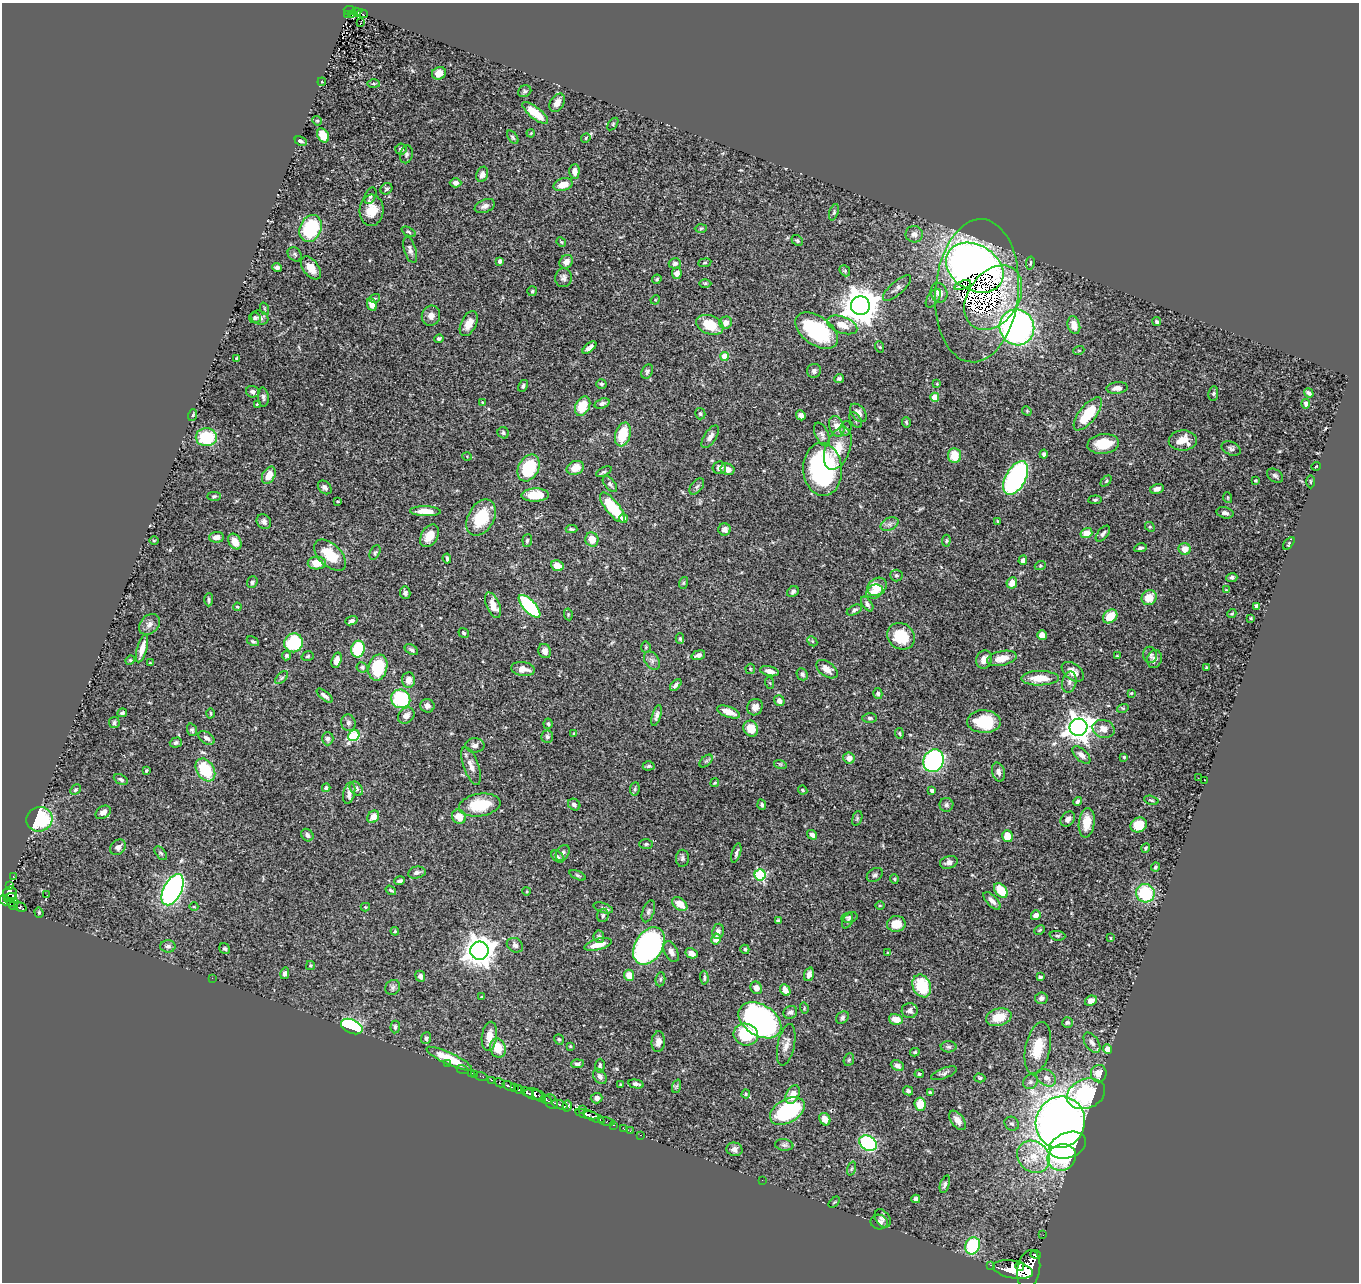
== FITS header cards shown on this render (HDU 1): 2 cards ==
NAXIS1  =                 1357
NAXIS2  =                 1280

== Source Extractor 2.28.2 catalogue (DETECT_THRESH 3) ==
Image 1357 x 1280 px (HDU 1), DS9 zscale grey, 1 PNG px = 1 image px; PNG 1361 x 1284 px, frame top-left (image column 1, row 1280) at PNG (2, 3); each listed source drawn as its Kron ellipse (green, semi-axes under 4 px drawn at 4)
Background 0.454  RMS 0.022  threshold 0.0651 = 3 sigma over >= 5 px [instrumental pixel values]
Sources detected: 476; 1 with non-positive FLUX_AUTO (blend fragments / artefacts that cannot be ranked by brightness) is neither listed nor drawn; the other 475 listed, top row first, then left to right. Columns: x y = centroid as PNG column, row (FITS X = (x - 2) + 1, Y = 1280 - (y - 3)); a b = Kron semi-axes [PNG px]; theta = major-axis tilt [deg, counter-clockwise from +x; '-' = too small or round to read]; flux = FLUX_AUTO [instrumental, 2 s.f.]
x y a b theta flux
350 10 6 4 -7 81
356 12 5 3 - 42
352 14 3 2 - 9.1
362 14 5 3 - 9.8
347 15 2 2 - 3.8
360 23 3 2 - 0.93
439 73 7 6 - 15
322 82 4 3 - 1.2
373 84 6 3 0 1.8
525 91 7 5 30 2.9
557 103 10 6 59 11
535 113 16 5 -39 31
317 121 5 4 - 1.8
613 124 7 4 54 1.7
531 133 4 3 - 1.3
323 135 7 5 -62 26
513 137 7 4 -53 2.9
586 138 5 4 - 1.6
301 141 6 3 -25 3.5
401 149 5 5 - 4.4
406 154 9 6 76 3.8
574 171 7 5 88 7.9
482 174 8 5 69 6.7
456 183 6 4 1 6.1
563 185 10 6 15 17
386 189 6 5 - 3
370 196 9 5 66 3.6
485 206 10 6 22 6.3
371 210 15 12 87 26
834 212 9 4 72 2.4
310 228 14 10 65 98
701 228 6 4 2 2
409 232 8 4 -28 2.1
914 234 9 8 - 7.6
797 240 6 5 - 2.2
561 242 5 4 - 1.5
410 250 13 6 -73 6
295 254 8 6 -48 3.2
500 261 4 3 - 3.8
566 262 7 6 - 9.1
675 263 6 5 - 3.7
705 263 6 3 8 1.5
1030 263 7 3 79 1.8
277 267 4 4 - 4.7
311 268 13 7 -53 17
975 268 30 22 -30 1200
845 271 6 4 -49 2
677 273 6 5 - 9.3
563 278 9 8 - 5.6
657 279 5 4 - 2.2
705 283 6 4 0 1.7
962 285 9 3 18 0.9
897 288 18 6 41 7
532 291 5 5 - 2.2
977 291 72 41 85 210
939 293 10 8 -72 15
375 298 5 3 - 1.9
933 298 10 6 56 4.2
993 298 35 25 55 78
655 300 5 4 - 1.3
372 305 6 4 -65 12
860 306 9 9 - 3500
265 309 6 4 -71 2.1
431 316 10 9 - 9.6
255 318 6 5 - 3.3
260 318 9 6 -21 4.9
1157 322 4 3 - 2.4
726 323 6 6 - 8.9
469 324 13 7 64 14
710 325 14 9 -22 36
842 325 16 8 -20 18
1074 325 9 6 -73 15
1017 327 18 17 - 500
817 331 24 14 -35 110
439 339 4 3 - 3.4
880 347 6 3 -71 1.2
589 348 8 4 39 6.2
1079 350 5 3 - 1.3
725 356 4 4 - 34
237 358 4 3 - 2.5
647 371 7 5 65 3.1
814 371 7 6 - 4.2
839 379 5 4 - 4.3
601 384 5 4 - 3
937 384 3 3 - 1.3
523 386 6 4 59 3.3
1117 388 10 6 6 8.5
253 392 7 5 -18 5.5
1309 393 5 3 - 3.3
1213 394 7 5 82 2.3
263 397 10 5 -85 3.8
935 397 4 4 - 29
482 402 4 4 - 1.4
602 403 8 5 20 4.7
257 404 3 2 - 1.4
1306 404 4 4 - 4.6
583 406 10 7 63 33
1027 411 5 4 - 1.4
858 413 10 7 -52 8.3
700 414 6 5 - 2.5
1088 414 20 8 52 56
193 415 6 3 72 1.8
801 415 5 4 - 5.9
856 420 8 5 -59 3.4
906 422 5 3 - 2.3
837 426 11 7 -70 13
846 428 7 5 76 3.2
503 433 6 5 - 3.1
623 434 12 7 73 42
822 435 13 6 -65 5.4
206 437 11 9 0 66
710 437 13 6 57 8.2
1183 440 14 10 2 21
1103 444 16 9 7 33
838 448 22 12 69 30
1231 448 10 6 -26 4.1
1044 454 4 4 - 3.3
954 455 7 6 - 28
467 456 5 3 - 1.2
1316 466 4 3 - 0.93
528 468 14 10 62 72
575 468 9 6 22 17
719 468 7 6 - 8.7
728 469 7 5 -14 10
823 469 26 19 -87 240
604 472 8 4 26 2.7
269 475 9 6 62 19
1275 476 9 6 -34 3.7
1016 478 18 10 62 270
1255 480 3 3 - 1.6
1106 481 6 4 45 2
1311 482 7 3 -89 1.4
610 484 9 5 -51 3.3
325 487 8 5 -45 4.6
697 487 9 5 52 4
1157 489 7 5 14 6.3
535 495 13 6 2 29
214 496 7 4 2 2.4
1228 498 5 3 - 1.4
1095 500 6 4 6 2.1
338 501 3 2 - 1.1
613 507 18 7 -52 72
425 511 15 5 -2 18
1225 513 9 5 -14 5
481 518 19 13 60 61
623 519 4 4 - 10
998 521 4 3 - 1.7
264 522 8 6 -50 4.7
889 524 9 6 26 5.2
1150 527 5 4 - 1.8
572 529 6 3 -1 2.1
725 529 6 6 - 5
1086 533 6 5 - 19
1103 534 9 5 51 4.5
430 536 12 8 60 21
217 537 7 5 3 8.1
527 540 6 4 83 2.4
592 540 7 6 - 17
154 541 5 3 - 1.4
946 541 6 4 84 2
235 542 8 6 -60 14
1289 543 7 3 50 1.8
1141 548 6 4 12 3.1
1185 549 6 6 - 15
375 553 7 5 62 2.5
330 555 19 11 -43 43
447 558 5 3 - 2.4
1023 560 5 4 - 5.4
317 563 9 6 2 22
557 566 6 5 - 13
1040 566 6 3 19 1.6
896 575 6 6 - 2.5
1232 577 5 4 - 3.2
252 582 5 5 - 3.5
683 583 6 4 71 2
1012 583 6 5 - 13
877 587 10 8 36 28
1226 590 2 2 - 1.1
874 591 9 6 26 7.6
793 592 6 5 - 3.7
405 593 6 5 - 4.2
1149 598 8 7 - 22
209 600 6 3 88 2.3
867 604 8 4 -54 4.6
493 605 13 6 -67 16
530 606 14 6 -47 150
1257 606 4 4 - 7.2
237 607 4 3 - 1.5
854 610 8 4 27 2.9
568 614 6 4 -80 1.7
1232 614 5 4 - 1.7
1110 616 8 6 40 28
1251 618 3 2 - 1.4
351 621 6 4 20 3.9
149 624 12 9 44 7.3
464 633 6 4 -34 2.5
1042 635 5 5 - 12
901 636 14 12 -36 47
680 639 5 4 - 2.2
253 641 6 4 -30 2.4
812 641 6 4 -46 1.8
294 643 9 9 - 97
646 647 5 5 - 2
142 649 14 5 74 13
358 649 8 6 78 70
411 650 7 4 -31 3.1
545 651 7 6 - 7.9
286 655 5 4 - 2.7
698 655 7 4 19 5.8
1150 655 8 7 - 4.2
308 656 6 4 17 2.1
1117 656 4 3 - 1.2
1002 658 15 7 11 19
984 659 9 7 66 10
1155 659 9 7 73 6.7
130 660 5 4 - 1.7
337 660 8 4 72 8.4
652 661 10 7 -58 5.4
150 663 3 3 - 1.1
362 667 6 5 - 2.9
378 667 13 9 76 63
1207 667 3 3 - 1.8
523 669 12 7 -8 13
750 669 5 5 - 1.8
827 669 12 7 -36 12
769 671 9 5 -13 8.1
1073 672 12 8 -37 12
802 674 6 5 - 3.8
282 678 8 4 44 3
1040 678 19 7 0 27
408 680 7 6 - 11
1069 682 11 7 77 5.2
770 683 6 3 -70 1.4
676 685 7 4 46 3.9
1131 693 3 2 - 1.7
878 694 5 4 - 3.3
325 696 10 4 -40 5.2
401 699 10 9 - 99
779 701 6 5 - 8.5
427 706 7 7 - 6.2
755 707 8 7 - 9.2
1123 708 6 4 16 1.8
728 712 12 5 -21 16
122 713 5 4 - 2.6
211 713 5 2 - 1.5
406 716 9 7 42 8.4
656 716 11 4 72 5
870 718 7 5 -1 2.9
984 722 17 11 -1 57
114 723 5 5 - 3.2
348 723 8 7 - 4.7
548 724 5 4 - 2.4
1078 727 9 8 - 1600
751 729 8 7 - 25
1104 729 11 9 -16 13
192 730 6 5 - 2.8
899 733 5 3 - 1.7
574 734 3 3 - 2.4
354 736 6 5 - 96
547 737 6 6 - 3.3
206 738 9 5 -34 5.9
328 739 6 5 - 4.1
176 743 6 5 - 2.9
475 745 9 7 2 6.6
1081 755 11 5 -43 7.6
1124 757 3 3 - 1.4
849 758 5 5 - 12
706 761 8 4 44 2.9
933 761 12 10 63 250
780 764 6 4 -18 1.8
471 766 20 7 -71 12
649 766 6 4 2 2.3
205 770 12 8 -57 62
146 771 3 3 - 1.5
998 772 9 6 -75 6.3
1198 778 2 2 - 0.71
121 779 7 4 -25 3.7
1205 780 3 2 - 1.8
715 783 4 3 - 1.8
326 788 4 4 - 3.8
356 789 8 5 -52 5.1
635 789 6 4 82 2.2
75 790 6 4 45 1.7
803 790 5 3 - 1.7
932 791 4 4 - 4.2
349 793 11 6 77 7
1151 800 7 3 -15 1.7
1077 801 4 3 - 3.2
480 805 21 11 9 55
574 805 6 5 - 4.1
762 805 5 4 - 2.4
946 805 7 7 - 3.7
103 812 8 6 33 9.3
373 817 7 5 52 16
459 817 7 6 - 17
857 818 8 4 71 2.6
39 819 13 12 - 120
1068 819 8 6 50 6.4
1087 823 15 8 83 24
1139 825 8 7 - 27
307 835 7 5 -46 5.3
812 835 5 4 - 6.6
1007 836 6 5 - 26
646 844 7 5 1 2.6
118 847 9 6 43 6.3
1146 848 4 3 - 1.8
161 853 8 4 -52 2.9
563 853 8 6 59 4.7
736 853 10 4 72 3.3
558 857 7 5 -39 3.3
682 858 8 6 87 3.9
949 862 9 6 17 6.7
1155 867 4 3 - 2
417 873 9 6 12 5.3
578 875 9 4 -24 2.3
760 875 5 5 - 140
875 875 9 6 35 3.9
13 876 3 2 - 2.9
894 879 5 4 - 1.6
400 881 5 4 - 4.1
10 886 4 3 - 60
173 890 17 9 63 420
391 890 6 3 -34 2.3
1001 890 8 5 -49 40
527 891 4 3 - 1.3
10 893 7 6 - 200
1145 893 9 9 - 83
47 895 2 2 - 0.84
10 898 6 3 21 160
5 900 6 5 - 180
992 901 11 5 -46 7.7
12 902 6 4 3 97
680 904 8 5 -36 21
13 906 4 2 - 44
880 906 5 3 - 1.4
20 907 7 4 -19 100
194 907 4 3 - 1.1
365 907 5 4 - 1.6
603 908 10 5 -19 3.7
648 911 11 6 70 4.2
39 912 5 4 - 1.9
603 915 7 5 72 3.2
1036 915 5 4 - 7.4
849 917 8 5 12 3.5
778 921 4 3 - 2.3
847 921 8 5 61 2.7
896 924 9 8 - 22
1040 930 5 3 - 1.8
395 931 4 4 - 1.6
718 931 7 6 - 6.3
1057 936 8 5 -6 2.6
599 937 6 5 - 3.6
1110 938 4 2 - 1.1
716 939 5 4 - 15
598 944 14 5 14 20
515 945 8 6 -32 6.4
168 946 7 6 - 4.6
649 946 20 13 58 400
225 949 6 5 - 2.4
745 949 5 4 - 2.4
479 951 9 9 - 2000
671 952 11 6 -64 8.6
888 952 4 2 - 1.1
691 953 6 5 - 8.7
310 965 4 3 - 1.6
285 973 6 4 76 3.6
809 974 7 5 70 6.9
629 975 5 5 - 18
420 976 6 5 - 5.6
1040 977 4 3 - 2.8
212 978 2 2 - 5.3
704 978 7 3 -86 2.6
660 979 7 5 82 3
922 986 12 9 -67 62
393 987 8 7 - 4.2
756 988 6 5 - 8.7
785 990 6 5 - 12
482 997 4 3 - 1.6
1041 998 6 5 - 5.2
1091 1001 6 5 - 9.7
804 1008 5 3 - 1.5
910 1011 8 7 - 5.8
790 1012 7 6 - 4.5
999 1017 13 8 14 28
842 1018 7 5 46 2.9
896 1019 7 5 -13 17
760 1020 23 15 -32 500
1068 1022 5 5 - 3.2
352 1027 11 7 -24 250
395 1027 6 4 84 3.3
746 1035 12 11 - 58
489 1036 14 7 83 17
426 1038 6 5 - 3.8
559 1039 5 4 - 2.4
658 1042 10 6 85 8.3
1092 1043 11 6 -56 6.4
786 1045 21 8 78 12
570 1046 4 3 - 1.2
949 1047 8 5 0 3.1
498 1048 10 7 -73 27
1038 1048 26 12 78 40
1108 1049 5 4 - 15
915 1052 5 3 - 2.6
449 1059 25 6 -25 40
849 1060 6 5 - 2.7
447 1064 2 2 - 5.1
577 1064 6 4 4 4
600 1066 7 5 85 3.2
897 1066 7 5 -24 3.9
462 1069 6 2 -18 7
472 1073 3 2 - 3.6
944 1073 13 5 21 4.2
475 1074 2 2 - 6.1
919 1074 4 4 - 2.3
1099 1074 9 8 - 22
481 1076 6 2 -18 10
600 1076 8 6 -56 5.6
980 1078 5 4 - 1.9
1046 1078 10 7 -36 9.4
491 1080 3 2 - 6.7
1030 1082 7 6 - 4.3
500 1083 5 3 - 45
636 1084 8 4 -13 5
620 1085 3 2 - 1.3
509 1086 6 3 -24 180
677 1086 7 4 71 2.1
514 1088 4 3 - 160
519 1089 4 3 - 140
908 1091 5 4 - 3.5
528 1093 7 3 -34 170
930 1093 4 3 - 1.9
535 1094 10 5 -14 510
746 1094 4 4 - 1.6
793 1094 10 6 63 18
1086 1094 20 14 22 170
539 1096 7 2 -46 170
596 1098 6 5 - 5.2
546 1100 5 3 - 68
551 1102 8 6 -60 130
920 1104 7 5 -83 26
560 1105 8 3 -21 130
567 1106 5 4 - 170
582 1109 2 2 - 19
787 1111 19 11 30 140
587 1114 12 3 -13 350
594 1117 11 4 -23 340
825 1119 6 5 - 12
958 1120 11 6 -53 11
606 1122 8 3 -14 32
1060 1122 26 24 63 1300
1012 1124 7 6 - 3.9
614 1125 4 3 - 15
624 1129 2 2 - 7.7
630 1131 2 2 - 7.9
640 1135 3 2 - 12
868 1143 9 7 -35 140
784 1145 9 5 -7 3.9
1068 1145 19 12 21 420
734 1149 8 6 -15 5.6
1034 1157 17 15 -40 33
1062 1157 14 13 - 85
851 1169 7 3 71 2
762 1180 2 2 - 2.2
945 1184 9 4 73 3.5
916 1199 4 4 - 4.5
834 1202 6 2 45 1.3
883 1218 10 7 -55 4.7
879 1222 8 7 - 4.8
1043 1235 2 2 - 3.5
973 1246 9 7 67 90
1036 1254 5 3 - 15
991 1265 3 2 - 21
1020 1266 5 3 - 260
1029 1269 19 11 80 2100
1013 1270 20 8 -11 1900
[1 non-positive-flux detection neither listed nor drawn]